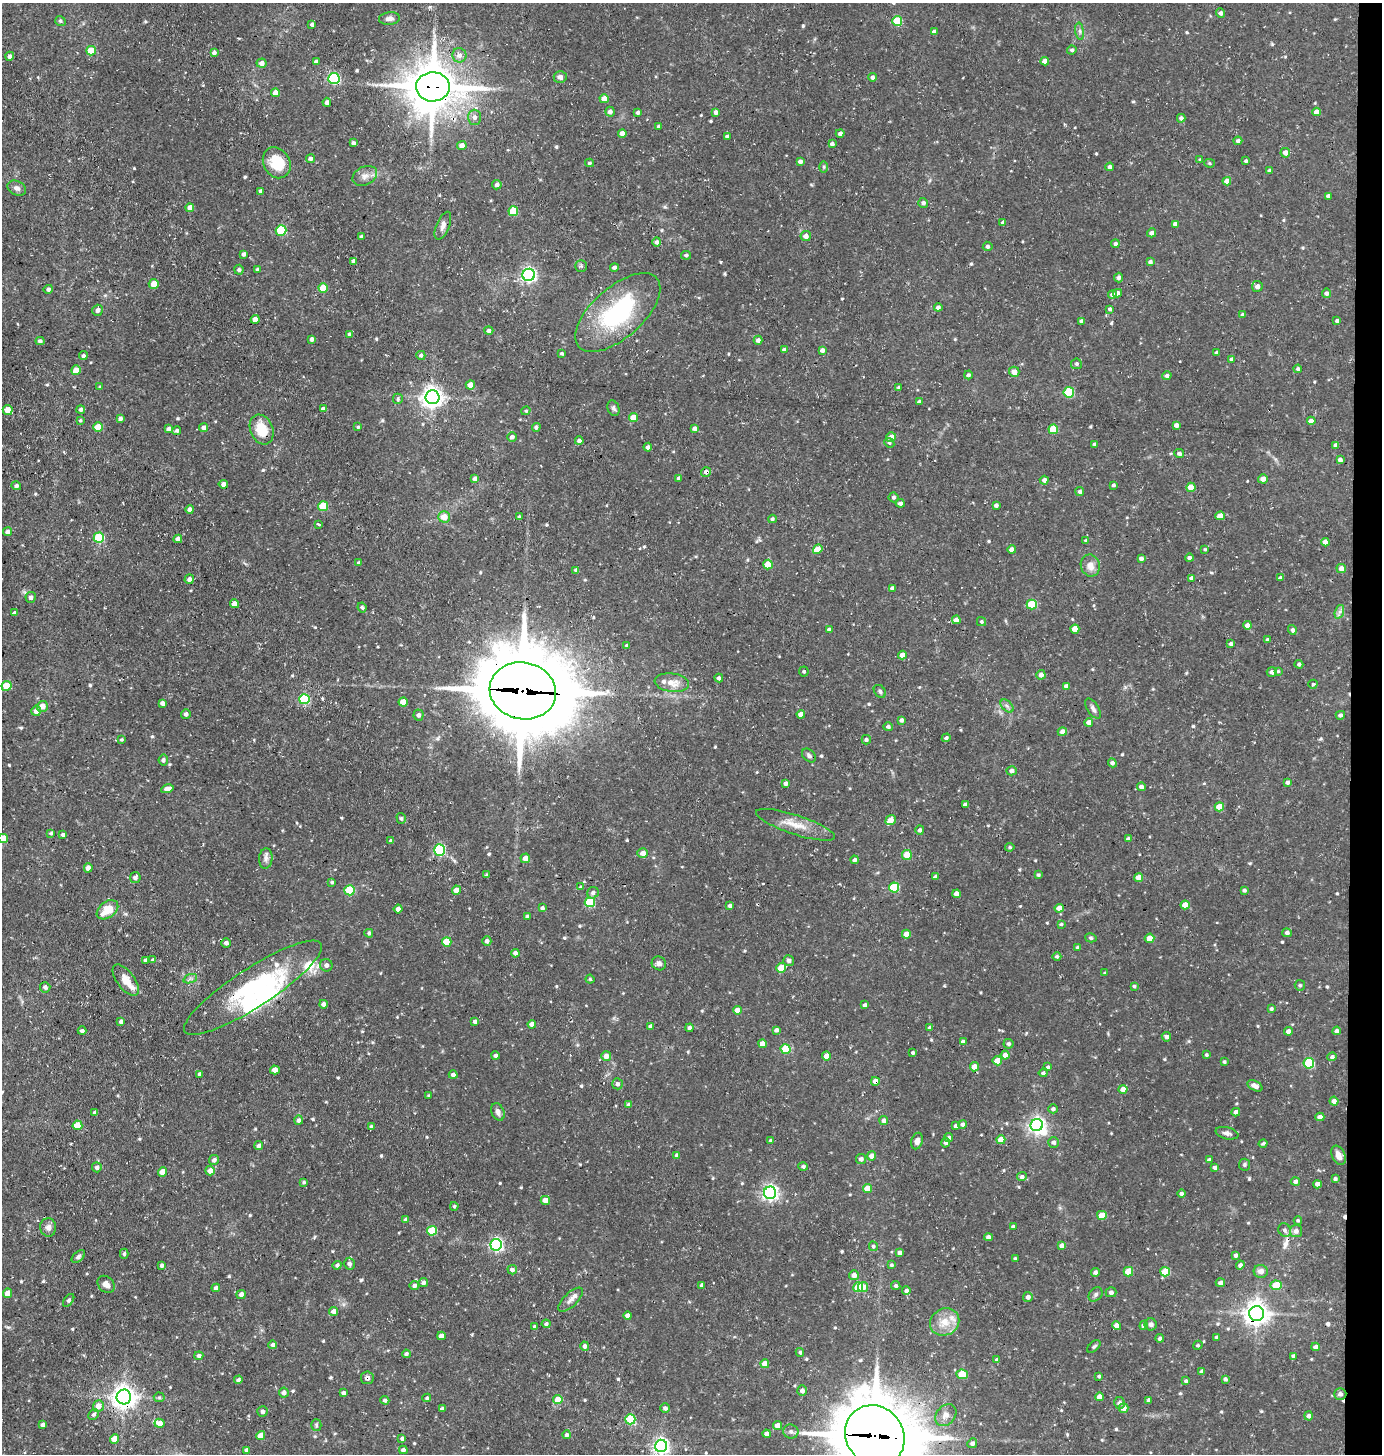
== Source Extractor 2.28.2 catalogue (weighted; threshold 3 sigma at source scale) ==
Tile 6 of 3 x 3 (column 3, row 2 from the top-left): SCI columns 2901-4280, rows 1453-2904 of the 4385 x 4355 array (HDU 1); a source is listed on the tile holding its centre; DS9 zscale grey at full resolution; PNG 1384 x 1456 px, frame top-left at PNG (2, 3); each listed source drawn as its Kron ellipse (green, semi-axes under 4 px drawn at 4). Shown black and unused: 2% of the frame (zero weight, under 3 of 4 exposures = <1% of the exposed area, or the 3 px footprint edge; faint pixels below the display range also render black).
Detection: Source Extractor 2.28.2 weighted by HDU 2 'WHT'; one run over the whole footprint, this tile lists its part. Background 0.0929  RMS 0.0063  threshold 0.0282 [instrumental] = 3 sigma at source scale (4.5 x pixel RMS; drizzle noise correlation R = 1.50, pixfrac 1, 0.05/0.05 arcsec/px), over >= 5 px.
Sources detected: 644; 5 inside a brighter object's white glare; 4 cosmic-ray / hot-pixel residue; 1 long thin detection or spike segment (spike, bleed or trail) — neither listed nor drawn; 10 inside a brighter listed object's ellipse — not listed separately; of the other 624, all 500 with FLUX_AUTO >= 0.858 (the completeness limit of this list) listed and drawn (124 fainter detections not listed), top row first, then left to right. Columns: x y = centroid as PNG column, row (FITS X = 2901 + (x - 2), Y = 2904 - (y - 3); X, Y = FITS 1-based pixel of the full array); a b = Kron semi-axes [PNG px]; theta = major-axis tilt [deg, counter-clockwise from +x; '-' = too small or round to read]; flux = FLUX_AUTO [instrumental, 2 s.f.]
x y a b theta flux
1220 13 5 4 - 1.8
389 18 10 6 7 2.7
60 21 5 4 - 1.2
897 21 5 5 - 24
312 24 3 3 - 1.7
1080 31 9 4 -82 1.6
934 32 4 4 - 2.7
1072 50 4 4 - 1.3
91 51 5 4 - 13
214 52 4 4 - 2
459 55 7 7 - 3.5
10 56 4 4 - 1.7
1045 61 4 4 - 4.7
316 62 4 4 - 2
262 63 5 4 - 3.2
560 77 6 6 - 2.5
872 77 4 4 - 1.6
334 78 6 5 - 68
433 87 17 14 1 2400
275 93 4 4 - 4.9
604 99 4 4 - 6.4
327 102 4 4 - 2
610 112 5 5 - 2.4
716 112 4 4 - 2.2
1317 112 4 4 - 5.8
638 113 4 3 - 1.7
475 117 7 6 - 2.7
1181 118 4 4 - 2.1
659 126 3 3 - 1.6
622 133 4 4 - 4.3
840 133 4 3 - 1.8
727 136 4 3 - 1.9
1238 141 4 4 - 2
353 143 4 3 - 1.8
832 144 4 3 - 1.5
462 145 5 4 - 3.4
1285 153 5 4 - 3.9
310 159 4 4 - 2
1200 160 4 3 - 1.1
800 161 4 4 - 2
1246 161 3 3 - 1.3
277 163 16 13 -60 19
589 163 4 3 - 1.2
1209 163 5 4 - 0.86
824 167 6 4 -90 0.92
1110 167 4 4 - 2.1
1269 171 3 3 - 1.4
365 176 13 9 27 4
1227 181 4 4 - 4.4
497 185 5 4 - 2.1
17 188 10 7 -25 2.5
261 191 4 3 - 1.7
1328 196 4 4 - 2.1
923 203 5 4 - 1.9
190 208 4 4 - 4.7
513 211 5 5 - 22
1003 223 4 4 - 2.1
1175 224 4 4 - 2.4
443 226 15 6 68 3.1
281 230 5 5 - 44
1152 233 4 4 - 2.5
806 236 5 5 - 3.6
361 237 4 3 - 1.8
657 242 4 4 - 2.1
1115 244 4 4 - 1.6
988 246 5 5 - 1.6
244 254 4 4 - 1.9
686 255 5 4 - 1.3
354 261 4 3 - 1.9
1150 262 4 4 - 1.5
581 266 6 5 - 1.1
614 267 4 4 - 2
257 269 4 3 - 1
239 270 5 4 - 1.3
529 275 6 6 - 160
1119 278 5 4 - 2.1
154 284 5 5 - 5.7
1257 286 5 5 - 3.3
323 288 5 4 - 16
48 289 5 4 - 1.4
1118 293 4 4 - 2.4
1326 293 5 4 - 1.9
1112 295 4 4 - 2.1
938 307 4 4 - 2.2
1110 309 4 3 - 1.4
97 310 5 5 - 2.3
618 313 52 25 42 72
1243 315 4 4 - 1.4
255 319 4 4 - 5.3
1081 321 3 3 - 1.5
1337 321 4 3 - 1.5
489 331 5 4 - 1.9
349 334 4 4 - 1.1
312 339 4 3 - 2
758 340 4 4 - 2.2
40 341 4 4 - 1.8
784 350 4 4 - 2
822 350 4 4 - 2.4
1217 353 4 3 - 2
562 354 3 3 - 1.1
421 355 4 4 - 1.3
83 356 4 4 - 1.2
1232 359 4 4 - 2.3
1076 364 5 5 - 1.2
1298 369 4 3 - 1.2
76 370 5 4 - 6
1014 372 5 5 - 4.8
968 375 4 4 - 1.3
1167 376 5 4 - 1.9
470 385 4 4 - 8.3
100 387 4 3 - 0.87
899 387 4 4 - 1.2
1069 392 5 5 - 34
433 397 7 7 - 420
398 399 5 5 - 1.1
919 402 4 4 - 2.3
613 408 8 5 -69 1.5
81 409 4 4 - 1.7
323 409 4 3 - 1.9
8 410 5 5 - 5.7
526 411 5 4 - 0.89
633 417 4 4 - 9.1
120 418 4 4 - 2
80 420 4 3 - 0.89
1311 421 4 4 - 4.1
1176 425 4 4 - 3
98 427 5 4 - 12
358 427 3 3 - 0.86
536 427 4 4 - 1.8
204 428 4 4 - 2.7
169 429 4 3 - 1.8
262 429 15 11 -68 14
695 429 4 4 - 2.7
1053 429 5 5 - 22
177 431 4 4 - 1.4
512 437 5 4 - 2.3
891 437 5 5 - 5.6
579 441 4 4 - 1.8
889 443 5 4 - 0.96
1094 444 4 3 - 0.88
1336 445 4 3 - 1.9
648 447 4 4 - 1.8
1179 454 5 4 - 1.6
1340 460 4 4 - 2.5
706 472 5 5 - 2.3
679 478 4 4 - 1.8
475 479 4 4 - 3
1263 479 5 4 - 3.4
1044 480 4 4 - 2.3
223 484 4 4 - 2.4
1113 485 4 3 - 1.2
16 486 5 4 - 1.6
1191 487 4 4 - 11
1080 492 4 4 - 1.7
893 497 5 5 - 1.2
900 503 4 3 - 1.7
996 505 4 4 - 1.9
323 506 5 5 - 23
190 509 4 4 - 2.8
1220 516 5 4 - 6.7
444 517 6 5 - 6.8
519 517 3 3 - 0.95
772 519 4 4 - 1.3
318 524 3 3 - 1.6
7 532 4 4 - 2
99 538 5 5 - 39
178 539 4 4 - 4.3
1086 541 4 4 - 0.87
1325 542 4 4 - 4.7
818 549 5 4 - 4.4
1205 549 4 4 - 0.95
1012 550 4 4 - 3.5
1141 558 4 3 - 1.8
1189 558 4 4 - 1.8
359 563 4 3 - 1.8
768 565 5 5 - 15
1090 565 11 9 -73 5.1
1341 568 4 4 - 4.1
576 570 4 4 - 1.4
1192 578 4 4 - 2.5
1280 578 4 4 - 1.8
189 579 5 4 - 2.3
892 588 4 3 - 1.9
31 597 5 5 - 1.8
235 604 4 4 - 6.6
1032 604 5 5 - 25
362 607 5 3 - 1.1
1339 612 7 4 71 1.7
15 613 4 3 - 1.3
956 620 4 4 - 4.1
981 622 4 4 - 0.97
1247 625 4 4 - 3.5
1075 629 4 4 - 7
829 630 4 4 - 2.7
1292 630 5 4 - 2.1
1268 640 4 4 - 2.1
1231 644 4 3 - 1.9
627 645 3 3 - 1.2
902 655 4 4 - 4.2
1299 664 4 4 - 1.6
804 671 5 5 - 1.1
1278 671 4 4 - 0.93
1272 672 5 4 - 2.1
1041 675 5 4 - 3.2
719 678 4 4 - 1.8
672 683 17 9 -8 8
1313 684 4 4 - 0.91
6 686 5 5 - 14
1066 686 4 4 - 2
523 691 33 28 -11 7600
880 691 7 5 -50 1.4
304 699 5 5 - 43
403 702 4 4 - 8.7
162 703 4 4 - 2.4
42 706 5 5 - 5
1007 706 8 4 -45 1.6
1093 709 11 5 -57 2.3
36 711 5 4 - 3.4
186 714 5 5 - 1.8
801 714 4 4 - 4
418 715 5 5 - 1.6
1340 715 4 4 - 2
901 720 4 4 - 1.7
1089 722 4 4 - 4
888 727 5 4 - 1.7
1062 732 4 4 - 3.2
946 738 4 4 - 1.3
121 740 4 4 - 0.88
866 740 4 4 - 1.2
809 755 8 5 -43 1.7
163 760 5 4 - 1.3
1112 763 4 4 - 1.9
1012 771 5 4 - 2.1
1287 782 4 4 - 1.9
786 783 4 4 - 2
1141 787 4 4 - 2.4
168 789 6 4 13 3.8
965 805 4 4 - 2.8
1219 807 4 4 - 11
401 818 5 4 - 1.2
891 820 5 4 - 5.1
795 825 41 9 -18 11
920 830 5 4 - 1.6
51 833 4 3 - 1.3
63 835 4 4 - 1.7
3 838 4 4 - 9.6
1128 839 4 4 - 1.7
391 841 4 4 - 1.5
1010 847 4 4 - 0.93
439 850 5 5 - 65
643 853 5 5 - 4.4
907 855 5 5 - 16
266 858 10 6 85 2.6
525 858 5 4 - 4.3
855 860 4 4 - 1.8
88 868 5 4 - 3.2
487 875 4 3 - 0.98
1038 875 4 3 - 1.1
135 877 5 5 - 2.2
935 877 4 4 - 2.1
1139 877 4 4 - 5.8
332 882 4 4 - 0.99
581 887 3 3 - 1.2
894 887 5 5 - 34
350 890 5 5 - 26
457 890 4 4 - 5.6
1244 890 4 3 - 1.4
593 893 6 5 - 2
956 894 4 4 - 4.6
590 902 5 5 - 33
1185 905 4 4 - 8.1
730 906 3 3 - 1.6
542 908 4 3 - 1.7
1059 908 4 4 - 6.9
398 909 4 4 - 2.4
107 910 12 8 36 11
527 917 4 4 - 1.8
1061 924 4 3 - 0.94
369 933 4 4 - 1.4
1287 933 5 4 - 1.9
906 934 4 4 - 5.6
1091 938 6 4 -16 0.99
1150 938 5 5 - 8.2
487 941 4 4 - 2.1
447 942 5 4 - 13
226 943 5 5 - 1.9
1078 947 4 3 - 1.4
515 953 4 4 - 2.5
1057 956 4 4 - 1.5
146 960 4 3 - 1.7
153 960 4 3 - 1.6
789 960 5 5 - 2.2
659 963 7 6 - 2.2
326 965 6 6 - 2.4
781 968 5 5 - 11
1105 973 4 3 - 0.99
190 979 7 4 19 1.3
590 979 4 4 - 0.88
126 980 18 8 -54 8.1
1300 985 5 5 - 1.1
1134 986 4 4 - 0.89
45 987 5 5 - 2.1
253 988 81 19 33 69
323 1004 4 4 - 2.4
865 1005 4 4 - 2.1
1271 1009 4 4 - 1.3
737 1010 4 4 - 5.1
121 1021 4 3 - 1.9
475 1022 4 4 - 2.2
532 1024 4 4 - 4.8
651 1026 4 4 - 1.8
690 1028 4 4 - 1.9
930 1028 4 4 - 1.9
776 1030 4 4 - 2.1
82 1031 4 4 - 1.6
1288 1031 4 4 - 3.5
1337 1031 4 4 - 1.8
1166 1037 5 4 - 2.1
963 1042 4 3 - 2.2
762 1044 4 4 - 4.6
1008 1044 5 5 - 1.5
786 1049 5 5 - 27
913 1053 3 3 - 0.93
1005 1055 4 4 - 4.6
1206 1055 3 3 - 1
495 1056 4 4 - 1.8
606 1056 5 5 - 4.6
826 1056 4 4 - 5.4
1332 1057 4 4 - 1.7
997 1061 4 4 - 9.8
1224 1062 4 4 - 1.2
1309 1063 5 5 - 45
974 1067 5 4 - 6.4
1048 1067 4 4 - 1.1
275 1070 5 4 - 4.6
1043 1073 4 4 - 1.2
200 1074 4 4 - 2.2
453 1075 4 4 - 2.3
875 1081 4 4 - 4.2
617 1084 5 5 - 1.9
1255 1086 8 5 -26 3.4
1123 1089 4 4 - 5.8
429 1096 3 3 - 0.96
1334 1101 4 4 - 3.2
629 1105 4 4 - 2.3
1053 1109 5 4 - 1.8
498 1112 9 6 -68 2.9
1236 1112 4 4 - 3
95 1113 4 4 - 1.9
1320 1117 4 4 - 3.6
298 1120 5 4 - 1.8
884 1121 4 4 - 2.6
962 1124 4 4 - 1.8
77 1125 5 5 - 12
1037 1125 6 6 - 220
956 1126 4 3 - 1.9
371 1127 4 3 - 1.1
1227 1133 11 6 -14 2.4
949 1138 4 4 - 1.7
770 1140 4 4 - 0.93
1001 1140 4 4 - 9.2
917 1141 8 5 74 3.1
1053 1142 5 5 - 2
946 1143 5 4 - 2
1263 1144 4 3 - 1.1
259 1146 4 4 - 2
677 1155 4 4 - 1.8
1338 1155 10 6 -66 4.4
872 1156 4 4 - 4.7
861 1159 5 5 - 2.1
214 1160 5 5 - 2.2
1209 1160 4 4 - 1.8
1244 1165 6 5 - 1.1
803 1166 4 4 - 1.4
97 1167 5 5 - 1.8
1215 1167 4 3 - 2.2
210 1171 5 4 - 5.1
163 1172 4 4 - 6.6
1022 1177 5 4 - 1.8
1335 1179 4 3 - 1.1
1295 1181 4 4 - 1.8
304 1182 4 3 - 0.91
1317 1184 4 4 - 3.3
867 1188 4 4 - 7.4
770 1193 6 6 - 200
1181 1194 4 4 - 1.7
545 1200 5 4 - 5.3
454 1206 4 4 - 0.95
1102 1215 5 4 - 11
406 1220 4 3 - 1.5
1298 1220 4 3 - 1.1
48 1227 9 8 - 2.9
1013 1227 4 3 - 2
1285 1230 7 6 - 2
432 1231 5 5 - 25
1296 1231 6 6 - 2.7
988 1237 4 4 - 2.1
496 1245 6 5 - 120
873 1246 5 4 - 1.2
1062 1246 4 4 - 4.5
900 1253 4 3 - 1.9
124 1254 5 4 - 1.2
1236 1255 4 4 - 1.5
78 1256 8 4 41 1.8
1015 1258 3 3 - 0.98
349 1264 6 5 - 2.3
162 1265 4 3 - 1.8
337 1265 4 4 - 1.7
891 1265 4 3 - 1.1
1240 1265 4 4 - 2.1
512 1270 5 4 - 2.6
1261 1271 7 6 - 3.6
1095 1272 4 4 - 1.5
1128 1272 5 5 - 15
1165 1272 5 5 - 21
854 1275 5 5 - 3.6
423 1283 5 4 - 1.9
1220 1283 4 4 - 2.1
106 1284 9 7 -47 3.3
702 1285 4 3 - 1.7
1276 1285 6 4 -2 17
414 1286 4 4 - 1.9
896 1286 5 4 - 1.2
858 1287 5 5 - 21
863 1287 5 5 - 5.1
216 1288 4 4 - 1.9
906 1291 4 4 - 2.2
1111 1292 5 5 - 1.8
8 1293 5 4 - 6.1
241 1294 4 4 - 2.4
1096 1294 8 6 47 1.6
1028 1297 5 5 - 2.3
69 1300 7 4 53 1.2
571 1300 16 7 45 3.5
334 1311 4 4 - 3.6
1257 1313 7 7 - 560
628 1315 4 4 - 3.5
945 1322 15 13 30 9.2
546 1324 4 4 - 1.7
1151 1324 6 6 - 2
1117 1325 4 4 - 4.8
1144 1325 4 4 - 2.6
534 1326 4 3 - 1.1
441 1336 4 4 - 4.4
1216 1337 4 3 - 0.86
1160 1338 4 4 - 2
273 1345 4 4 - 2.5
1198 1345 5 4 - 1
585 1346 5 4 - 1.9
1094 1346 8 4 43 1.2
1316 1347 4 4 - 2.7
800 1352 4 4 - 1.2
406 1354 4 4 - 1.5
199 1356 4 4 - 1.8
1294 1356 4 4 - 2.5
997 1360 4 4 - 1.8
765 1364 4 4 - 6.5
1202 1371 4 4 - 1.7
962 1374 6 4 -8 17
1099 1376 4 3 - 1.2
367 1378 6 6 - 2.3
1225 1379 4 4 - 1.7
238 1380 4 4 - 1.7
1186 1381 4 3 - 1.4
802 1391 5 5 - 2.4
284 1393 5 5 - 2.9
343 1393 4 4 - 1.8
1340 1394 6 6 - 2.5
124 1397 7 7 - 580
159 1397 5 5 - 0.98
1099 1397 4 4 - 4.1
427 1398 4 4 - 1.1
385 1400 4 4 - 1.8
558 1400 4 4 - 11
1149 1400 4 3 - 2.1
1120 1403 6 5 - 2.3
98 1406 6 5 - 5.7
665 1408 4 4 - 2
1123 1408 5 5 - 4
442 1409 4 3 - 1.7
262 1412 5 5 - 1.6
94 1414 5 4 - 1.3
946 1415 12 9 48 4.4
1309 1416 4 4 - 2.1
630 1419 5 5 - 32
160 1423 5 4 - 3.6
43 1425 4 4 - 1.6
316 1425 6 5 - 1.2
777 1425 4 4 - 5
791 1431 7 7 - 2.1
767 1434 4 4 - 3.1
566 1435 4 4 - 1.9
261 1436 4 4 - 7.1
875 1436 32 28 -50 5200
114 1439 5 4 - 7.5
402 1439 4 4 - 1.6
972 1443 5 4 - 2.1
661 1446 6 6 - 200
247 1450 4 4 - 2.1
403 1450 4 4 - 2.1
Overlapping masked pixels (flux is a lower limit): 10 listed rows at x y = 433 87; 262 429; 706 472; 523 691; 253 988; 875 1081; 1257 1313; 367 1378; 124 1397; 875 1436
Isophote crosses this tile's border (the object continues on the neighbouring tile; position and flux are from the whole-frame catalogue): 3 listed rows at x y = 3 838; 875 1436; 661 1446